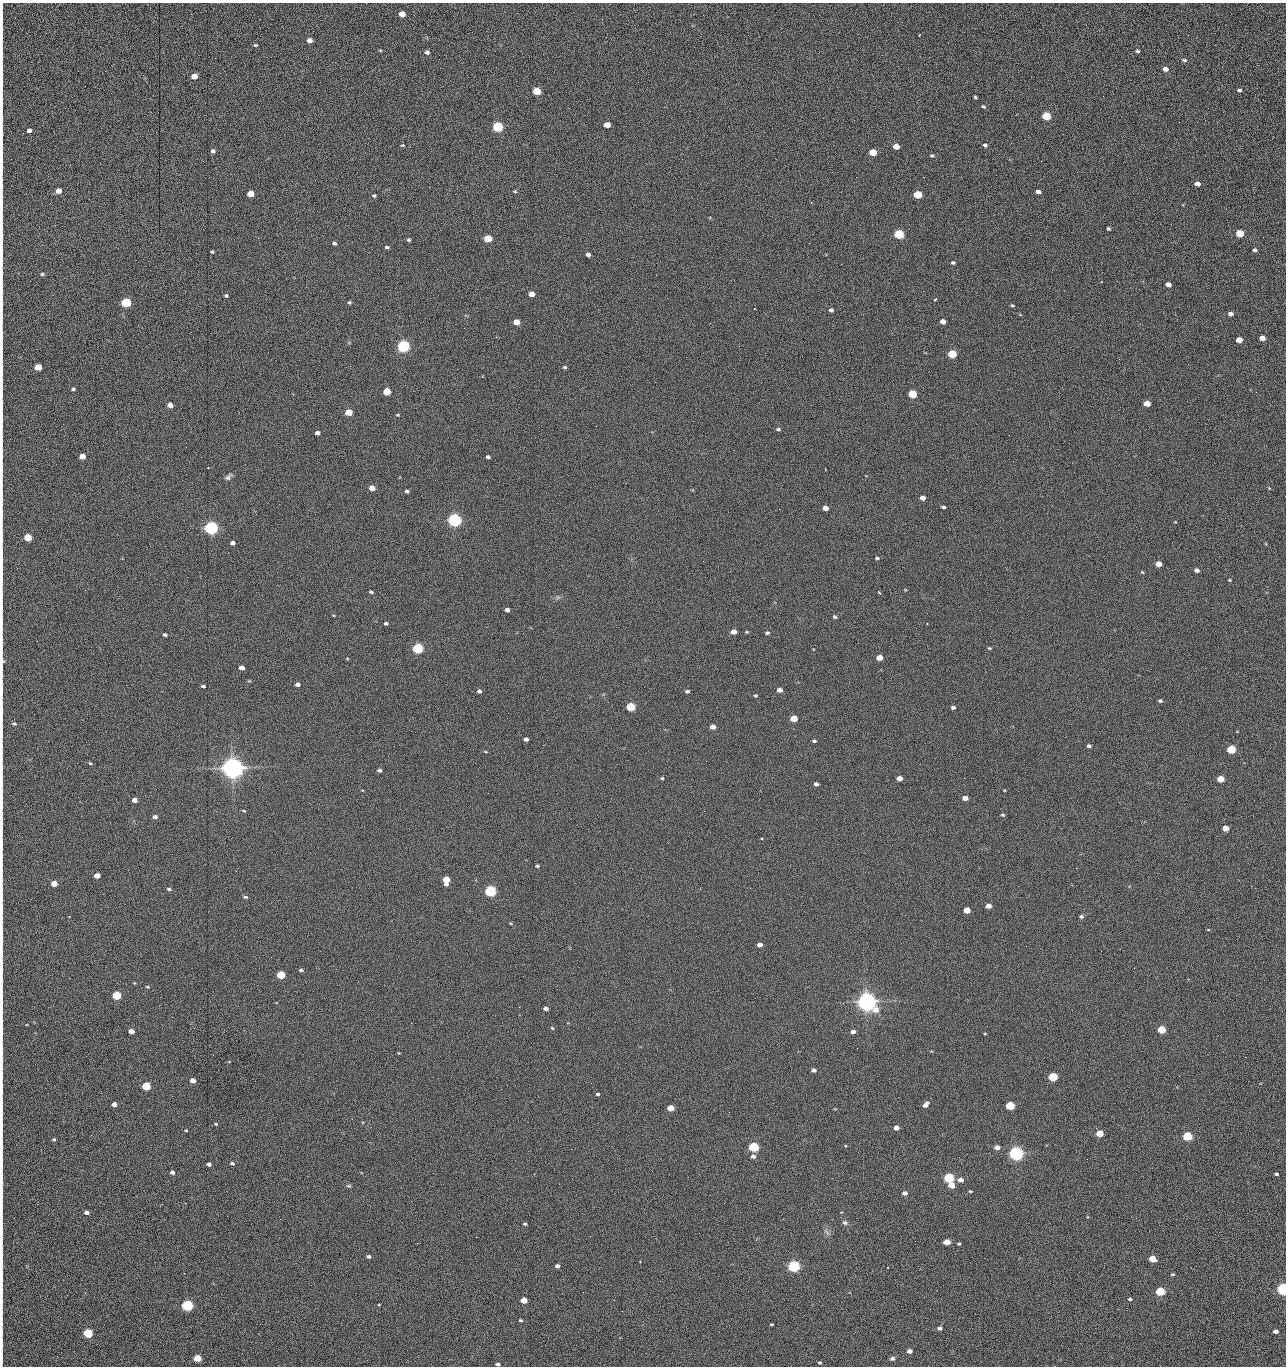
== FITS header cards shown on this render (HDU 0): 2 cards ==
NAXIS1  =                 1284 /fastest changing axis
NAXIS2  =                 1364 /next to fastest changing axis

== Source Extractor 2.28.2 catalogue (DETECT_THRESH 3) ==
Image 1284 x 1364 px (HDU 0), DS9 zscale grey, 1 PNG px = 1 image px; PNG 1288 x 1368 px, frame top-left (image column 1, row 1364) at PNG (2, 3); no overlay
Background 149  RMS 15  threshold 44.8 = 3 sigma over >= 5 px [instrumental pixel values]
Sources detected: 281; all 281 listed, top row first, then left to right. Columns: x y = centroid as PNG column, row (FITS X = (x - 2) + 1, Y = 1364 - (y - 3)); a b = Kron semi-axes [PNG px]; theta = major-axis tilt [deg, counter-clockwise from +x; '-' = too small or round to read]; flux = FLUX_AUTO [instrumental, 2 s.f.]
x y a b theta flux
402 14 5 4 - 1.3e+04
2 35 28 2 90 5.8e+03
920 35 3 2 - 8.0e+02
1188 35 2 2 - 1.1e+03
309 40 5 4 - 5.5e+03
255 45 5 4 - 1.2e+03
380 50 5 3 - 1.1e+03
1138 51 5 4 - 1.7e+03
427 52 5 5 - 2.8e+03
1184 60 6 4 -17 1.8e+03
1165 69 6 5 - 4.8e+03
194 76 5 4 - 1.4e+04
1239 90 5 4 - 1.8e+03
537 91 5 4 - 4.3e+04
2 97 10 2 90 1.8e+03
975 97 4 3 - 1.2e+03
983 107 5 4 - 1.2e+03
1046 116 5 5 - 6.1e+04
1179 122 3 2 - 7.6e+02
607 125 5 4 - 1.5e+04
498 127 5 5 - 1.6e+05
29 130 4 4 - 4.5e+03
2 134 17 2 90 3.0e+03
403 145 5 3 - 8.8e+02
985 145 5 4 - 1.8e+03
896 146 5 4 - 1.2e+04
213 151 4 4 - 2.5e+03
873 152 5 4 - 2.8e+04
932 156 6 4 -15 1.5e+03
1041 161 2 2 - 1.3e+03
856 177 2 2 - 1.6e+03
923 177 2 2 - 2.0e+04
1197 184 5 4 - 6.4e+03
2 186 9 2 90 1.1e+03
58 191 5 4 - 1.1e+04
515 191 5 4 - 1.2e+03
1038 192 5 4 - 5.7e+03
250 193 5 4 - 2.0e+04
918 194 5 4 - 5.2e+04
374 196 5 4 - 1.4e+03
2 202 12 2 90 2.2e+03
1108 229 4 3 - 1.5e+03
1240 233 5 4 - 4.4e+04
899 234 5 5 - 1.0e+05
2 236 14 2 90 2.2e+03
1263 237 2 2 - 5.2e+02
488 239 5 4 - 4.1e+04
409 240 5 4 - 1.5e+03
334 243 5 4 - 1.6e+03
387 247 5 4 - 1.8e+03
1255 250 4 3 - 2.0e+03
212 252 3 3 - 1.3e+03
588 254 4 4 - 3.0e+03
2 259 14 2 90 2.5e+03
953 263 4 4 - 1.7e+03
841 264 2 2 - 1.8e+04
42 274 5 4 - 1.4e+03
1168 285 5 4 - 7.6e+03
306 287 2 2 - 5.2e+02
532 294 5 4 - 9.3e+03
226 296 4 3 - 1.7e+03
935 299 4 2 - 1.3e+03
349 302 5 4 - 1.5e+03
2 303 16 2 90 2.8e+03
126 303 5 5 - 1.0e+05
1012 306 4 3 - 1.3e+03
831 310 6 4 -13 2.1e+03
1230 314 5 4 - 4.1e+03
943 321 5 4 - 7.6e+03
516 322 5 4 - 1.6e+04
849 322 2 2 - 3.6e+02
710 323 2 2 - 2.4e+03
1262 338 5 4 - 1.1e+04
1239 340 5 4 - 1.7e+04
403 346 5 5 - 3.0e+05
952 354 5 4 - 5.9e+04
350 366 2 2 - 1.8e+03
38 367 5 4 - 2.6e+04
565 367 5 3 - 1.5e+03
2 385 19 2 90 3.5e+03
73 389 5 4 - 1.8e+03
387 391 5 4 - 3.8e+04
1256 392 3 2 - 8.0e+02
912 394 5 4 - 6.1e+04
1147 403 5 4 - 1.9e+04
170 405 5 4 - 8.8e+03
348 412 5 4 - 3.0e+04
398 415 4 3 - 9.9e+02
2 420 12 2 90 2.1e+03
778 429 5 4 - 1.7e+03
317 433 4 4 - 3.7e+03
1009 435 2 2 - 2.2e+03
186 447 2 2 - 2.0e+03
82 456 5 4 - 1.3e+04
488 457 4 3 - 2.4e+03
208 468 3 3 - 1.2e+03
825 468 3 2 - 7.3e+02
2 469 13 2 90 2.3e+03
228 477 11 5 38 3.3e+03
85 483 2 2 - 5.8e+02
372 488 5 4 - 1.0e+04
1269 488 3 3 - 7.6e+02
407 491 5 4 - 2.4e+03
923 498 5 4 - 6.1e+03
943 507 5 3 - 1.9e+03
825 508 5 4 - 8.5e+03
454 520 5 5 - 5.1e+05
211 528 5 5 - 5.4e+05
28 537 5 4 - 4.2e+04
2 539 12 2 90 2.1e+03
233 543 4 4 - 3.9e+03
877 558 5 3 - 1.7e+03
2 560 11 2 90 2.0e+03
1159 564 5 4 - 1.4e+04
1197 570 4 4 - 3.9e+03
1142 572 5 3 - 9.2e+02
1229 580 4 3 - 9.0e+02
371 592 4 3 - 2.0e+03
879 592 5 3 - 1.3e+03
558 597 7 4 19 1.9e+03
507 610 4 4 - 4.5e+03
835 617 4 4 - 1.6e+03
386 623 4 3 - 1.9e+03
733 632 5 4 - 1.1e+04
747 632 4 4 - 1.1e+03
767 633 5 3 - 1.8e+03
165 635 4 3 - 1.9e+03
418 648 5 4 - 1.6e+05
989 648 4 3 - 1.1e+03
879 658 5 4 - 1.4e+04
3 661 9 5 -80 1.9e+03
241 668 5 4 - 7.2e+03
297 684 4 4 - 4.1e+03
2 686 11 2 90 1.4e+03
203 686 4 3 - 1.8e+03
779 690 5 4 - 6.3e+03
479 691 4 4 - 2.4e+03
687 691 4 3 - 2.5e+03
755 696 5 4 - 1.2e+03
1160 701 5 3 - 1.8e+03
630 707 5 4 - 6.5e+04
953 707 4 3 - 2.6e+03
2 713 10 2 90 1.6e+03
794 718 5 4 - 2.8e+04
14 723 7 4 -13 1.4e+03
712 727 5 4 - 7.9e+03
793 729 2 2 - 5.6e+02
526 739 4 4 - 4.3e+03
814 741 4 3 - 1.7e+03
543 745 2 2 - 2.2e+03
1089 746 4 3 - 2.2e+03
1231 749 5 4 - 7.8e+04
485 752 5 3 - 8.9e+02
706 761 2 2 - 1.5e+03
90 763 6 4 -30 1.2e+03
617 764 2 2 - 9.5e+02
233 768 7 6 - 1.4e+06
379 770 4 3 - 2.7e+03
662 778 4 3 - 1.3e+03
899 778 5 4 - 1.1e+04
1221 779 5 4 - 2.5e+04
2 783 9 2 90 1.5e+03
816 784 4 4 - 3.4e+03
1004 790 4 2 - 7.2e+02
965 798 5 4 - 8.3e+03
134 800 5 4 - 6.8e+03
244 811 6 3 -19 9.8e+02
1003 815 5 3 - 1.2e+03
155 817 4 4 - 4.0e+03
2 822 11 2 90 1.8e+03
1225 828 5 4 - 1.6e+04
761 838 3 2 - 8.8e+02
537 866 4 3 - 1.7e+03
97 875 5 4 - 1.2e+04
446 880 6 5 - 2.8e+04
54 883 5 4 - 1.6e+04
169 889 5 4 - 1.8e+03
490 891 5 5 - 2.4e+05
2 897 15 2 90 2.2e+03
245 897 5 4 - 1.7e+03
988 906 5 4 - 6.2e+03
967 910 5 4 - 2.0e+04
1081 916 4 4 - 2.2e+03
511 924 5 3 - 9.0e+02
1208 930 5 3 - 7.9e+02
2 940 18 2 90 3.1e+03
760 945 4 4 - 6.1e+03
2 970 8 2 90 1.3e+03
301 970 5 3 - 1.9e+03
281 975 5 4 - 6.2e+04
523 976 2 2 - 1.4e+03
147 987 5 3 - 1.1e+03
116 995 5 4 - 7.7e+04
867 1002 7 6 - 1.2e+06
546 1009 4 3 - 4.3e+03
411 1023 2 2 - 3.7e+03
552 1028 4 3 - 9.8e+02
2 1029 22 2 90 3.8e+03
1162 1029 5 4 - 5.0e+04
131 1031 5 4 - 1.0e+04
853 1032 5 4 - 3.9e+03
985 1034 4 3 - 8.0e+02
857 1048 3 2 - 8.8e+02
2 1054 15 2 90 3.0e+03
1245 1057 2 2 - 1.4e+03
814 1070 4 4 - 3.5e+03
1179 1076 2 2 - 1.8e+03
1053 1077 5 4 - 9.0e+04
193 1080 5 4 - 1.1e+04
146 1086 5 4 - 6.6e+04
597 1094 4 3 - 1.7e+03
2 1099 8 2 90 1.0e+03
114 1104 4 4 - 5.6e+03
926 1104 7 4 48 5.0e+03
1010 1106 5 4 - 7.4e+04
670 1108 5 4 - 2.1e+04
729 1112 2 2 - 6.9e+02
216 1124 4 4 - 1.1e+03
896 1128 5 4 - 7.4e+03
186 1130 3 2 - 8.6e+02
1100 1133 5 4 - 3.2e+04
91 1135 3 2 - 1.7e+03
1187 1136 5 4 - 1.0e+05
54 1139 4 4 - 1.4e+03
2 1147 13 2 90 2.3e+03
754 1147 5 4 - 1.5e+05
997 1147 4 4 - 8.0e+03
571 1149 2 2 - 6.0e+02
1016 1153 5 5 - 6.2e+05
753 1156 6 5 - 3.4e+03
1087 1159 2 2 - 1.3e+03
232 1163 5 4 - 2.2e+03
209 1164 4 4 - 4.4e+03
172 1172 4 4 - 3.5e+03
1276 1174 4 3 - 1.8e+03
949 1178 5 4 - 1.5e+05
960 1180 5 4 - 6.7e+03
951 1185 5 4 - 1.7e+04
349 1186 7 3 8 1.4e+03
2 1190 15 2 90 3.0e+03
970 1191 3 3 - 1.0e+03
905 1193 5 4 - 4.6e+03
86 1212 4 4 - 4.3e+03
280 1219 2 2 - 1.5e+03
845 1222 7 6 - 2.7e+03
525 1224 4 3 - 1.3e+03
2 1226 10 2 90 1.8e+03
476 1237 2 2 - 5.8e+03
308 1242 3 2 - 1.3e+03
947 1242 5 4 - 2.0e+04
417 1243 2 2 - 3.7e+03
959 1244 4 3 - 1.3e+03
368 1256 5 4 - 2.8e+03
1152 1259 5 4 - 2.7e+04
640 1261 3 2 - 6.7e+02
557 1266 4 4 - 3.2e+03
794 1266 5 4 - 3.1e+05
887 1267 3 2 - 1.2e+03
1172 1274 4 3 - 1.2e+03
2 1277 22 2 90 4.2e+03
1283 1289 5 4 - 3.6e+05
1160 1291 5 4 - 8.1e+04
996 1298 2 2 - 1.9e+03
1130 1299 5 3 - 1.4e+03
524 1300 5 4 - 1.8e+04
187 1305 5 4 - 2.4e+05
379 1305 3 3 - 8.6e+02
622 1311 2 2 - 5.5e+02
520 1320 4 3 - 1.4e+03
771 1324 3 2 - 1.2e+03
940 1328 5 4 - 3.9e+03
1275 1331 4 4 - 5.4e+03
578 1332 2 2 - 2.4e+03
88 1333 5 4 - 9.4e+04
2 1344 14 2 90 2.2e+03
909 1351 4 4 - 6.9e+03
197 1358 5 4 - 3.1e+04
892 1358 6 5 - 2.3e+03
820 1362 3 3 - 1.4e+03
498 1364 4 3 - 2.7e+03
1055 1366 2 2 - 1.5e+03
At the frame edge (FLAGS 8, measured only in part): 32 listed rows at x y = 2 35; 2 97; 2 134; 2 186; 2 202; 2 236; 2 259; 2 303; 2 385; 2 420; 2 469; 2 539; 2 560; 3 661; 2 686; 2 713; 2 783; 2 822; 2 897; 2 940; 2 970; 2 1029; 2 1054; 2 1099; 2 1147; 2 1190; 2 1226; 2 1277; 1283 1289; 2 1344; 498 1364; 1055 1366

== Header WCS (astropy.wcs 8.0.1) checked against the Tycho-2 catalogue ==
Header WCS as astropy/WCSLIB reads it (CRVAL/CRPIX/CD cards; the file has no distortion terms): RA---TAN/DEC--TAN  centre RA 15:41:40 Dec +51:59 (235.42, +51.99 deg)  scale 1.26 arcsec/px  FOV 26.9' x 28.5'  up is +92 deg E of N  parity flipped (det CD > 0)
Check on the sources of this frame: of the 60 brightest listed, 11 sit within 2.0 arcsec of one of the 11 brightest Tycho-2 stars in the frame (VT <= 12.29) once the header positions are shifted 0.55 arcsec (0.14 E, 0.53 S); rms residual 0.99 arcsec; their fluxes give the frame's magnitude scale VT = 25.23 - 2.5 log10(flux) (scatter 0.22 mag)
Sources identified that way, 11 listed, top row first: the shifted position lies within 2.0 arcsec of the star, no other Tycho-2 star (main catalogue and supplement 1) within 4.0 arcsec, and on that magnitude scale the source's flux lands within +1.5 / -3 mag of the star's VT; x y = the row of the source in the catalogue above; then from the Tycho-2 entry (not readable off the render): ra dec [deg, ICRS J2000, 3 dp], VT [Tycho-2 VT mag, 2 dp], TYC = Tycho-2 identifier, HIP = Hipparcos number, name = IAU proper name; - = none
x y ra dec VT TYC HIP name
403 346 235.614 +52.064 11.61 3489-1132-1 - -
454 520 235.514 +52.049 11.19 3489-1407-1 - -
211 528 235.515 +52.133 11.12 3489-1380-1 - -
233 768 235.378 +52.130 9.31 3489-1322-1 76850 -
490 891 235.303 +52.042 11.52 3489-958-1 - -
867 1002 235.232 +51.912 9.59 3489-824-1 - -
1016 1153 235.143 +51.862 10.97 3489-1016-1 - -
949 1178 235.131 +51.886 12.29 3489-908-1 - -
794 1266 235.084 +51.941 11.45 3489-1346-1 - -
1283 1289 235.062 +51.771 11.53 3489-1453-1 - -
187 1305 235.075 +52.152 11.74 3489-912-1 - -